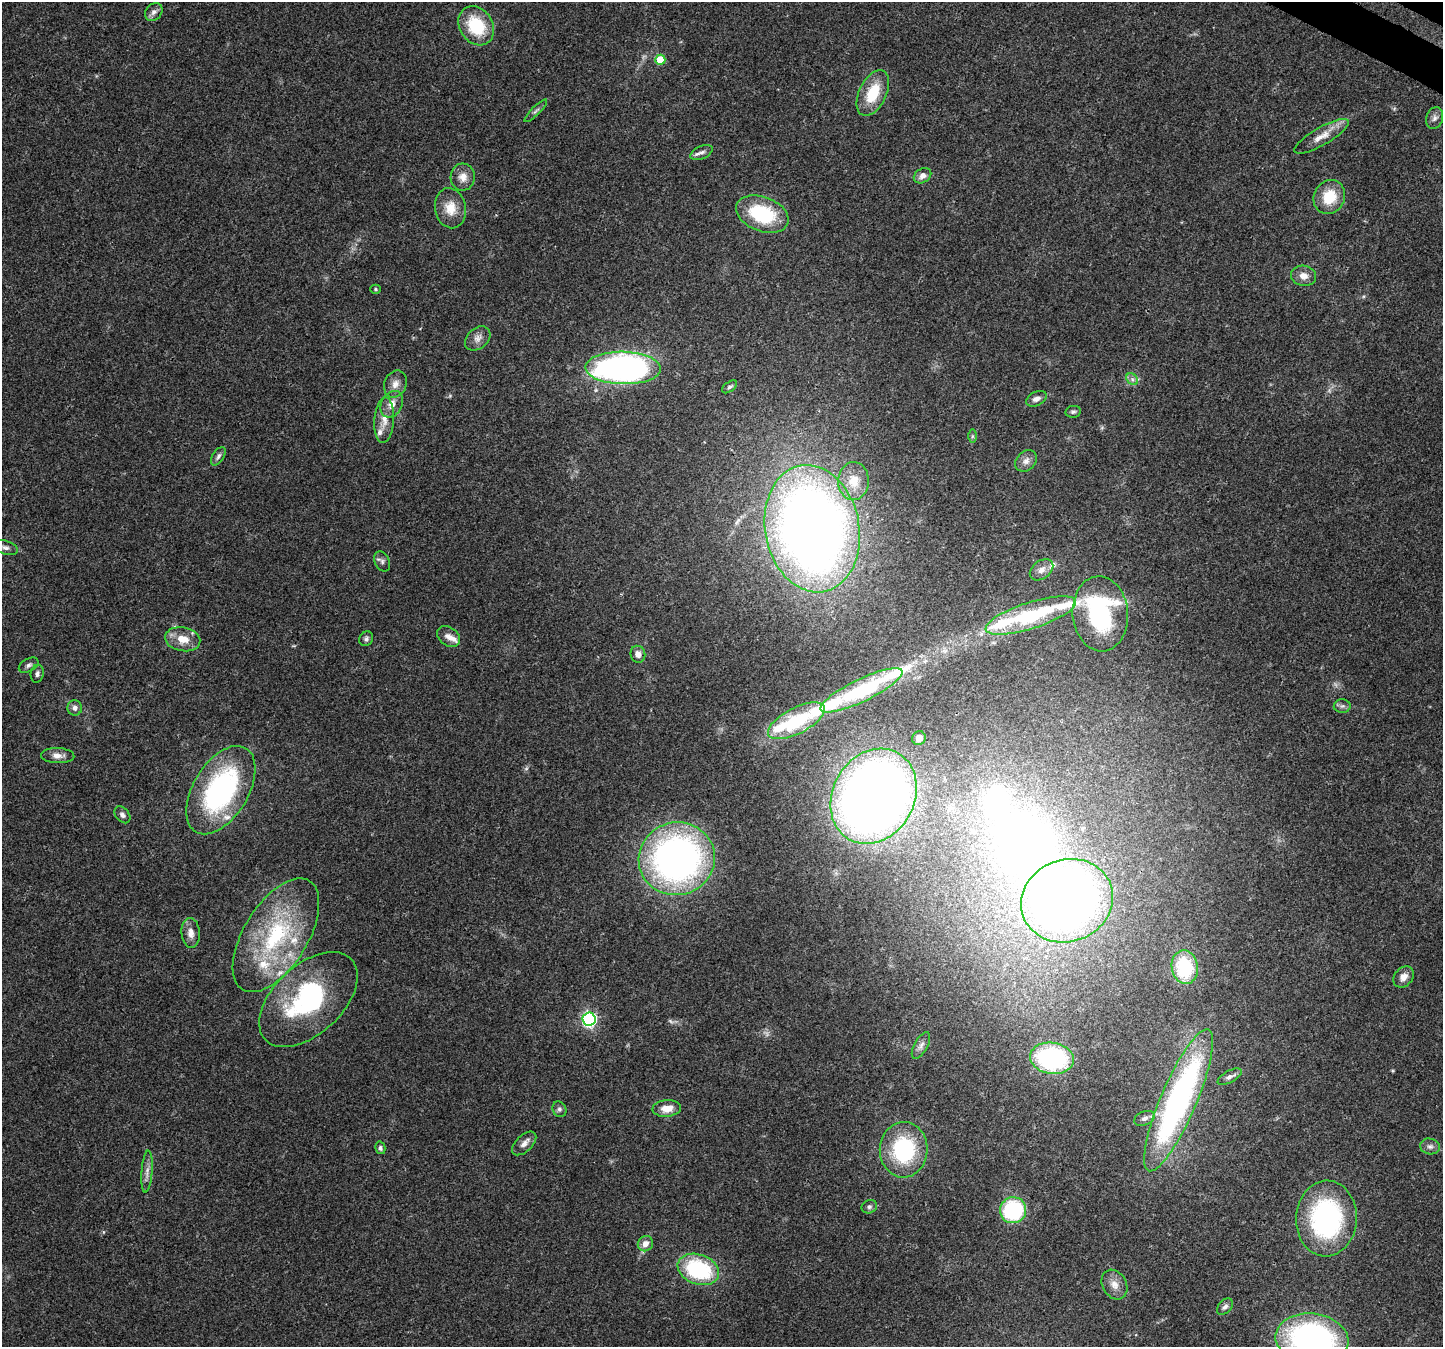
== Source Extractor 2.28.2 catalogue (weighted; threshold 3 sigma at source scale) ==
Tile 10 of 4 x 4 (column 2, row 3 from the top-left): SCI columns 1480-2920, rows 1659-3003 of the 5832 x 5940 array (HDU 1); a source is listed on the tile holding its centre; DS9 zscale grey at full resolution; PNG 1445 x 1349 px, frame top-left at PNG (2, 2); each listed source drawn as its Kron ellipse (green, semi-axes under 4 px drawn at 4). Shown black and unused: <1% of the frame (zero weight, under 3 of 4 exposures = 5% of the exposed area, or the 3 px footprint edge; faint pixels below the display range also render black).
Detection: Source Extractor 2.28.2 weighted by HDU 2 'WHT'; one run over the whole footprint, this tile lists its part. Background 0.03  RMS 0.0033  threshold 0.015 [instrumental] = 3 sigma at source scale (4.5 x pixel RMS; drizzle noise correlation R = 1.50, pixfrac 1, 0.0396/0.0396 arcsec/px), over >= 5 px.
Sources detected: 94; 2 too faint to see at this stretch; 3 inside a brighter object's white glare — neither listed nor drawn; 12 inside a brighter listed object's ellipse — not listed separately; the other 77 listed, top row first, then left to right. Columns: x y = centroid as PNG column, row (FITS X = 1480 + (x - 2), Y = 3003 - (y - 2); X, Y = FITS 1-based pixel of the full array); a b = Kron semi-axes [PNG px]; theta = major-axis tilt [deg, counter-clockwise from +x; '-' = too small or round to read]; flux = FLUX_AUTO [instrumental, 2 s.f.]
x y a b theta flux
154 12 10 7 46 1.6
476 26 21 16 -56 16
660 60 5 5 - 9.2
873 93 24 13 64 11
536 111 15 3 45 0.85
1435 118 11 8 70 1.5
1321 136 31 9 30 4.6
702 152 12 6 24 1.4
923 176 9 7 32 2
463 177 13 12 - 3.2
1329 197 17 15 62 9.6
450 208 20 15 -79 6.1
762 214 27 17 -20 24
1303 276 12 10 -11 2.8
375 289 5 4 - 0.43
478 338 14 10 40 2.5
623 368 38 16 -1 140
1132 379 7 5 -45 0.98
395 384 14 11 66 2.9
730 387 9 5 37 0.83
1036 399 11 7 27 1.7
392 404 14 10 62 3.3
1073 412 7 6 - 0.73
384 420 23 9 86 4.2
972 436 7 4 90 0.56
218 456 10 5 58 1.1
1026 461 12 9 45 2
853 481 19 15 87 6.3
812 529 64 47 -79 380
5 548 13 6 -17 1.5
382 561 10 7 -63 1.1
1041 570 13 9 38 2.2
1100 614 37 27 -85 47
1031 615 47 13 18 28
449 636 13 9 -35 2.2
183 639 18 12 -10 5.6
366 639 7 6 - 0.88
638 654 8 7 - 2
29 665 10 6 28 1.2
37 674 9 6 80 1.1
861 690 45 11 26 31
1342 706 8 6 2 0.99
75 708 7 7 - 1.3
796 721 31 13 27 24
919 738 7 6 - 2.7
58 756 16 7 -3 2.5
221 790 49 27 59 62
874 796 50 40 60 380
122 815 9 6 -50 1.1
677 859 38 36 15 150
1067 901 47 41 21 280
191 933 15 9 -85 2.7
276 935 64 32 58 42
1185 967 17 13 -81 23
1404 977 12 9 48 2.4
308 1000 59 34 43 49
589 1019 6 6 - 80
921 1045 15 6 61 1.7
1052 1058 22 15 -8 46
1230 1077 13 6 29 1.4
1179 1100 77 18 67 110
667 1108 14 8 5 4.2
559 1109 8 6 -64 0.98
1145 1118 11 7 22 1.6
524 1143 15 8 43 2.1
1430 1146 10 8 -13 1.4
380 1148 6 5 - 0.83
904 1150 28 24 89 29
147 1172 21 5 86 2.3
869 1207 8 6 25 0.95
1013 1210 13 13 - 34
1326 1218 38 30 87 52
645 1244 8 7 - 2.7
698 1269 21 15 -20 32
1114 1284 15 12 -59 3.4
1225 1307 9 6 48 1.3
1312 1339 36 25 -6 100
Isophote crosses this tile's border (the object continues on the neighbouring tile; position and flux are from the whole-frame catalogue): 1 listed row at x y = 1312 1339